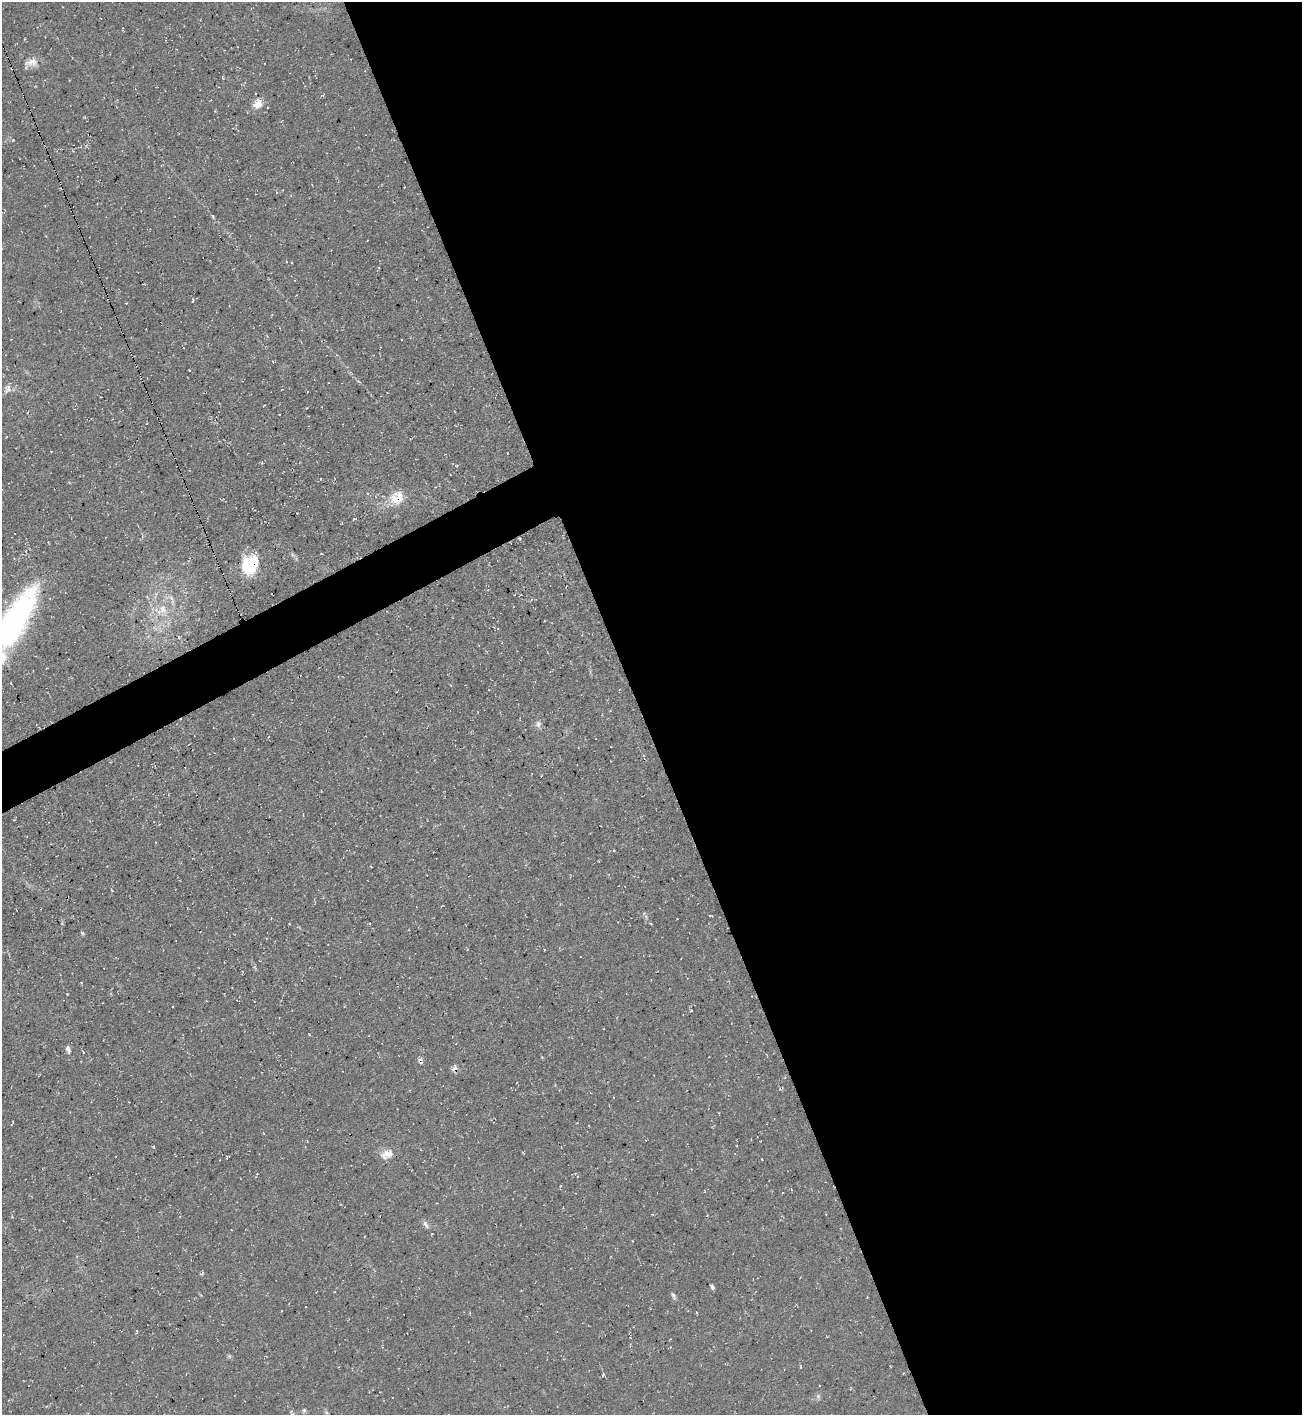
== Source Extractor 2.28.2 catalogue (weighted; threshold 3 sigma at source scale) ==
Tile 8 of 4 x 4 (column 4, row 2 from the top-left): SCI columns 4054-5353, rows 2826-4238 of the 5638 x 5651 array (HDU 1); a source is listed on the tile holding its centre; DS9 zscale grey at full resolution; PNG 1304 x 1417 px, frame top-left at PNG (2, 2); no overlay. Shown black and unused: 53% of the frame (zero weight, under 3 of 4 exposures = <1% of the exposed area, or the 3 px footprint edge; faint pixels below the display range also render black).
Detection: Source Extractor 2.28.2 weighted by HDU 2 'WHT'; one run over the whole footprint, this tile lists its part. Background 0.0295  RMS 0.0058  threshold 0.0259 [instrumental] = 3 sigma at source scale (4.5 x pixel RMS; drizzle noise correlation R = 1.50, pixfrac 1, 0.05/0.05 arcsec/px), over >= 5 px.
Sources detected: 33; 1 cosmic-ray / hot-pixel residue — not listed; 1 inside a brighter listed object's ellipse — not listed separately; the other 31 listed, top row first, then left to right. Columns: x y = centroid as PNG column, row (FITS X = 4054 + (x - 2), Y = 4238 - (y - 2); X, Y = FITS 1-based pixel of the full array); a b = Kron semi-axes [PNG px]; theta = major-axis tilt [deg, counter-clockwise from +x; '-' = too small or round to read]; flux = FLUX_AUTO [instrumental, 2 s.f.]
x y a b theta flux
31 62 19 10 11 4.9
258 104 14 11 56 5.7
193 300 5 2 - 0.55
189 370 3 2 - 0.45
7 390 12 9 60 3.1
397 498 19 16 42 12
321 554 3 2 - 0.38
14 558 4 3 - 0.51
250 564 21 16 63 27
163 609 13 12 - 7.5
15 619 73 24 59 160
538 724 9 8 - 2.1
268 737 4 3 - 0.44
614 851 4 3 - 0.42
710 916 4 2 - 0.61
82 933 6 3 -46 0.71
67 994 2 2 - 0.49
691 1011 4 2 - 0.43
68 1049 11 6 -72 2.1
420 1061 8 6 -65 1.8
454 1069 7 6 - 2.9
387 1154 17 10 25 5.9
426 1224 13 5 -61 1.8
712 1287 6 4 -58 1.2
673 1295 12 4 -61 1.3
137 1332 5 3 - 0.64
229 1356 5 5 - 0.85
800 1366 5 3 - 0.54
603 1375 5 3 - 0.56
818 1396 6 6 - 1.3
304 1410 6 4 71 0.93
Overlapping masked pixels (flux is a lower limit): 4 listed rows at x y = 397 498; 250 564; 420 1061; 454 1069
Isophote crosses this tile's border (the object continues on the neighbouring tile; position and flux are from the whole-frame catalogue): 1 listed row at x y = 15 619